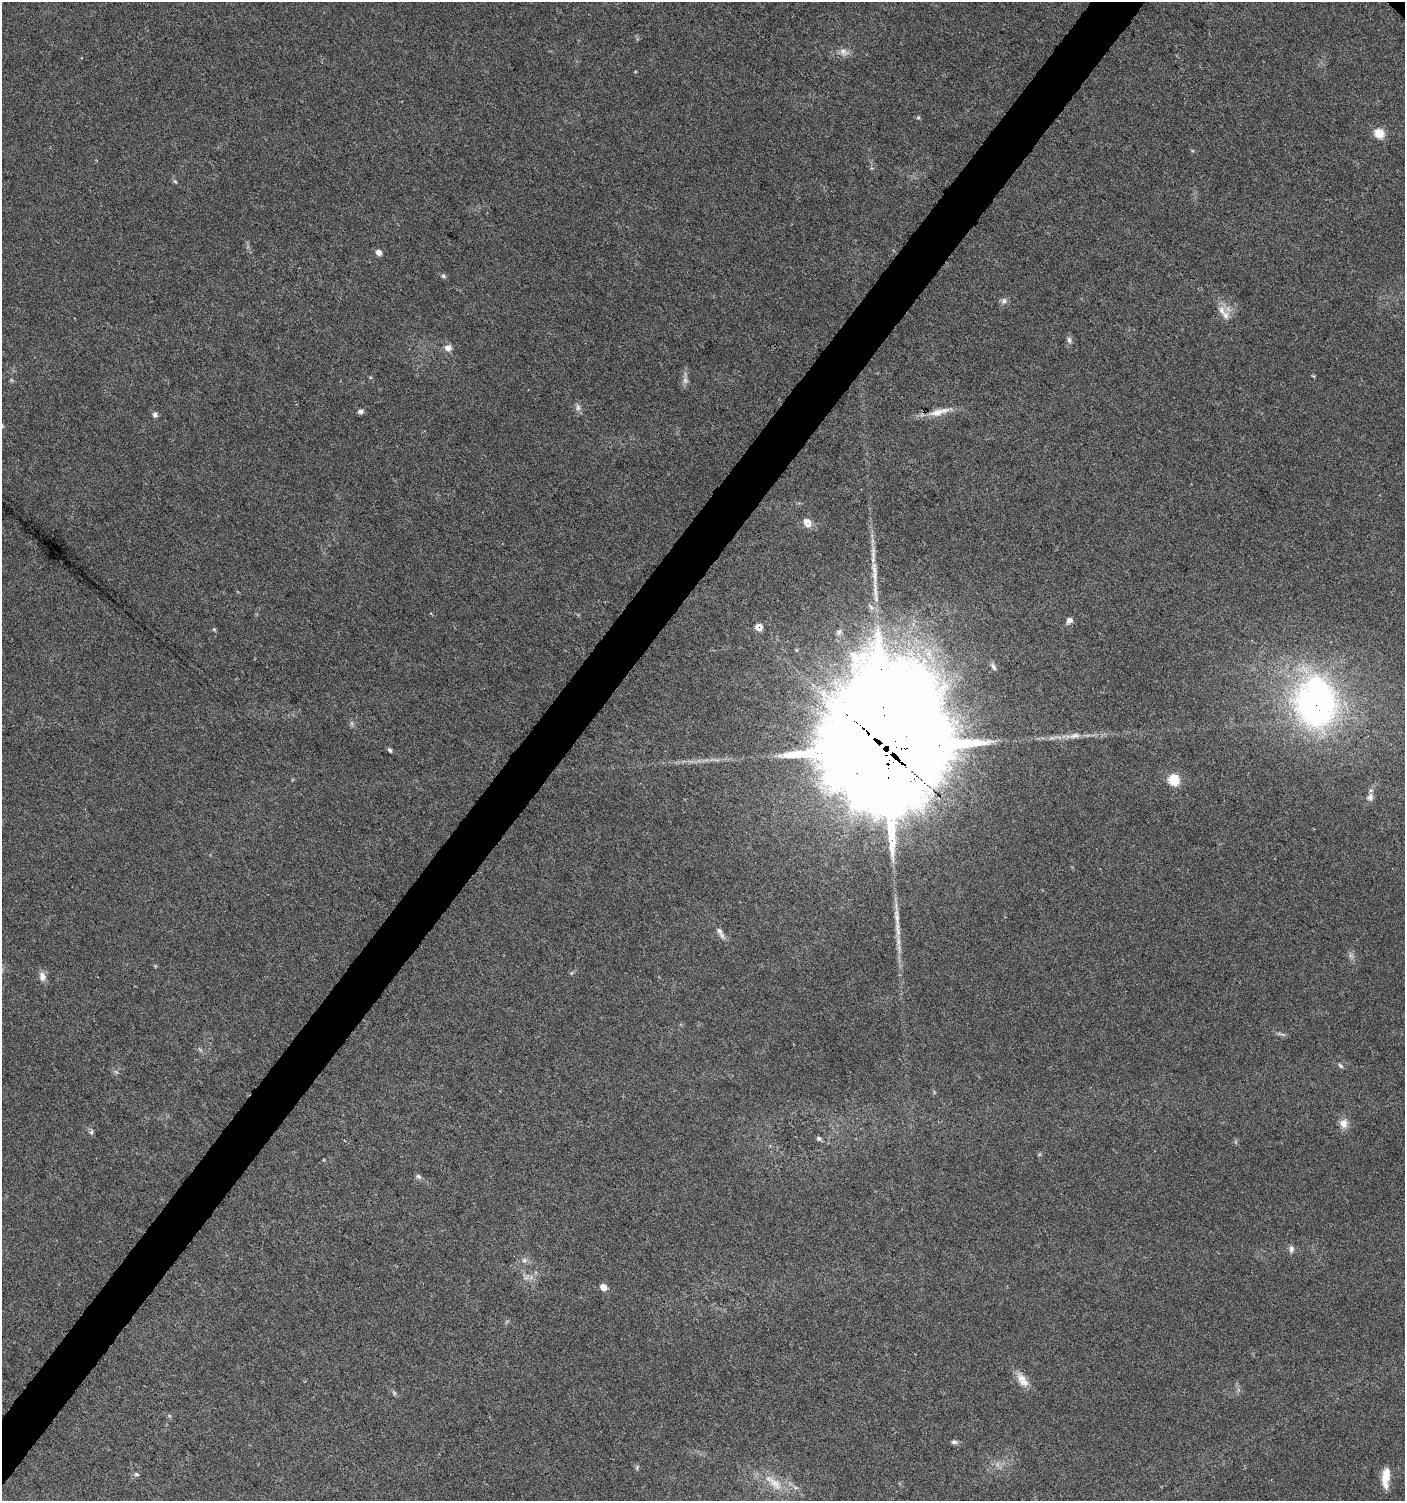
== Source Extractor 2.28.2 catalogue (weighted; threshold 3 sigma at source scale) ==
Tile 7 of 4 x 4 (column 3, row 2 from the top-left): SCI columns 3049-4451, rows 2999-4497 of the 6029 x 6005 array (HDU 1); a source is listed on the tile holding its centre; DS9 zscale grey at full resolution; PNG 1407 x 1503 px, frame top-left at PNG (2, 2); no overlay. Shown black and unused: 4% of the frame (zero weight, under 5 of 9 exposures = <1% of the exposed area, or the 3 px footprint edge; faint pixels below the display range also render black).
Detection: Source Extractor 2.28.2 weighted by HDU 2 'WHT'; one run over the whole footprint, this tile lists its part. Background 0.0353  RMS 0.0025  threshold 0.0101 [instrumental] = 3 sigma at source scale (4.09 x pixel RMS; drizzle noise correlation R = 1.36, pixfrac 0.8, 0.0396/0.0396 arcsec/px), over >= 5 px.
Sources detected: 54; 2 too faint to see at this stretch — not listed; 3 inside a brighter listed object's ellipse — not listed separately; the other 49 listed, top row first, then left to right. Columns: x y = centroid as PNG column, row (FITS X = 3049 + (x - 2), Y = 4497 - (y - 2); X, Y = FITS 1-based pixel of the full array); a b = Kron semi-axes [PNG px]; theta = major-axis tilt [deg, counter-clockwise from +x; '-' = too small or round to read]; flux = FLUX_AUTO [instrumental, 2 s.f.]
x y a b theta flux
843 52 13 9 -23 1.5
918 117 5 5 - 0.31
1379 133 7 6 - 7.2
175 181 6 5 - 0.35
378 252 5 5 - 1.9
443 276 6 5 - 0.45
1004 301 8 7 - 0.82
1221 310 13 8 -76 1.9
1069 340 10 6 -82 0.73
448 348 8 7 - 1.6
11 380 6 4 -71 0.31
685 380 10 7 -81 1
578 407 11 6 -84 0.88
360 411 8 5 1 0.73
937 412 21 10 17 3.1
155 415 7 6 - 0.71
807 523 12 10 -59 2.1
875 590 32 5 -85 3.2
1070 620 8 6 36 1.1
759 627 6 5 - 3.1
839 632 8 6 64 0.7
993 667 10 5 -66 0.66
1316 702 33 26 -87 120
1075 736 16 7 10 1.6
886 747 51 43 84 8700
390 750 6 4 -50 0.53
1174 780 6 6 - 14
1370 797 11 9 80 1.2
897 917 29 6 -83 2.7
720 931 12 7 -56 1.1
571 973 6 3 70 0.26
42 976 12 8 -73 1.5
1340 1066 8 5 -45 0.43
1343 1123 12 10 -70 1.9
91 1132 7 5 59 0.46
819 1139 6 5 - 0.56
418 1176 8 6 -43 0.59
1291 1249 10 6 89 0.84
524 1260 8 6 20 0.69
526 1278 7 5 0 0.67
603 1287 6 5 - 2.4
1023 1382 16 11 -27 2.5
394 1393 8 4 -53 0.42
169 1416 6 4 46 0.31
954 1442 9 5 -1 0.64
637 1467 8 4 69 0.35
136 1474 7 5 -16 0.46
1386 1477 23 8 86 3.8
774 1482 34 11 -40 4.9
Overlapping masked pixels (flux is a lower limit): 3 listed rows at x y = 759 627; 1316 702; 886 747